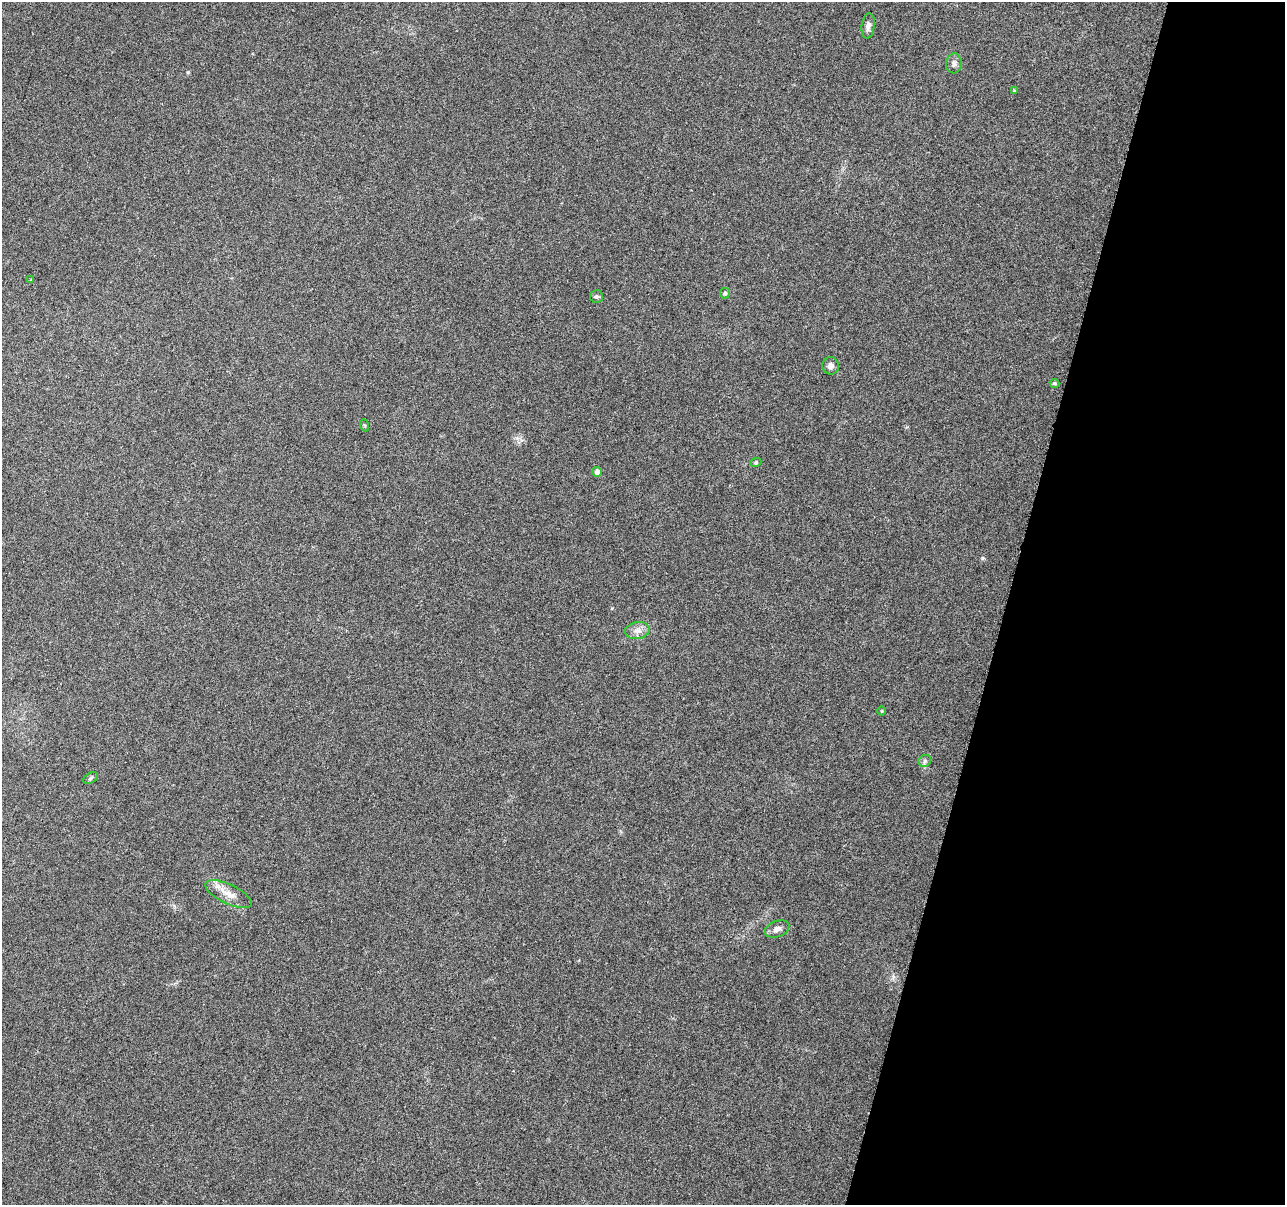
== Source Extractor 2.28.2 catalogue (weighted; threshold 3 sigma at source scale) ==
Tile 8 of 4 x 4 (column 4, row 2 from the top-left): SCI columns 3865-5147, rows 2686-3888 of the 5170 x 5431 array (HDU 1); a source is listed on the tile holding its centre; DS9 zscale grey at full resolution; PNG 1287 x 1207 px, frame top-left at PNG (2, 2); each listed source drawn as its Kron ellipse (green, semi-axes under 4 px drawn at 4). Shown black and unused: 22% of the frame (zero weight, under 3 of 6 exposures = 3% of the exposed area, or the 3 px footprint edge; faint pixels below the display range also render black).
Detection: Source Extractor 2.28.2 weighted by HDU 2 'WHT'; one run over the whole footprint, this tile lists its part. Background 0.0304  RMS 0.004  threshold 0.0163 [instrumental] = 3 sigma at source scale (4.09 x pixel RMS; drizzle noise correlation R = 1.36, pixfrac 0.8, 0.0396/0.0396 arcsec/px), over >= 5 px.
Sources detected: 17; all 17 listed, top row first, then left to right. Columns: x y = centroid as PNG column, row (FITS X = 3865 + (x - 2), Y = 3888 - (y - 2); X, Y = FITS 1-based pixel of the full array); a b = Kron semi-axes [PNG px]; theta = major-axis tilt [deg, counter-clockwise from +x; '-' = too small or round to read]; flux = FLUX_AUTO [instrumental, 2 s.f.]
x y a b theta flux
868 26 12 6 82 1.7
954 63 10 8 83 1.4
1014 91 4 4 - 0.45
31 280 4 3 - 0.33
725 293 5 5 - 0.8
596 296 6 6 - 0.73
831 366 9 8 - 1.6
1054 383 5 4 - 0.62
364 425 6 4 -70 0.4
756 462 5 4 - 0.49
597 472 5 5 - 1.8
637 631 12 8 10 2.4
881 711 4 3 - 0.34
925 761 6 5 - 0.81
90 778 8 5 29 0.67
229 894 25 9 -26 4.8
777 929 13 8 21 2
Unlisted compact peaks at least as high as the median listed source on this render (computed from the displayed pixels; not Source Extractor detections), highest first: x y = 982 558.